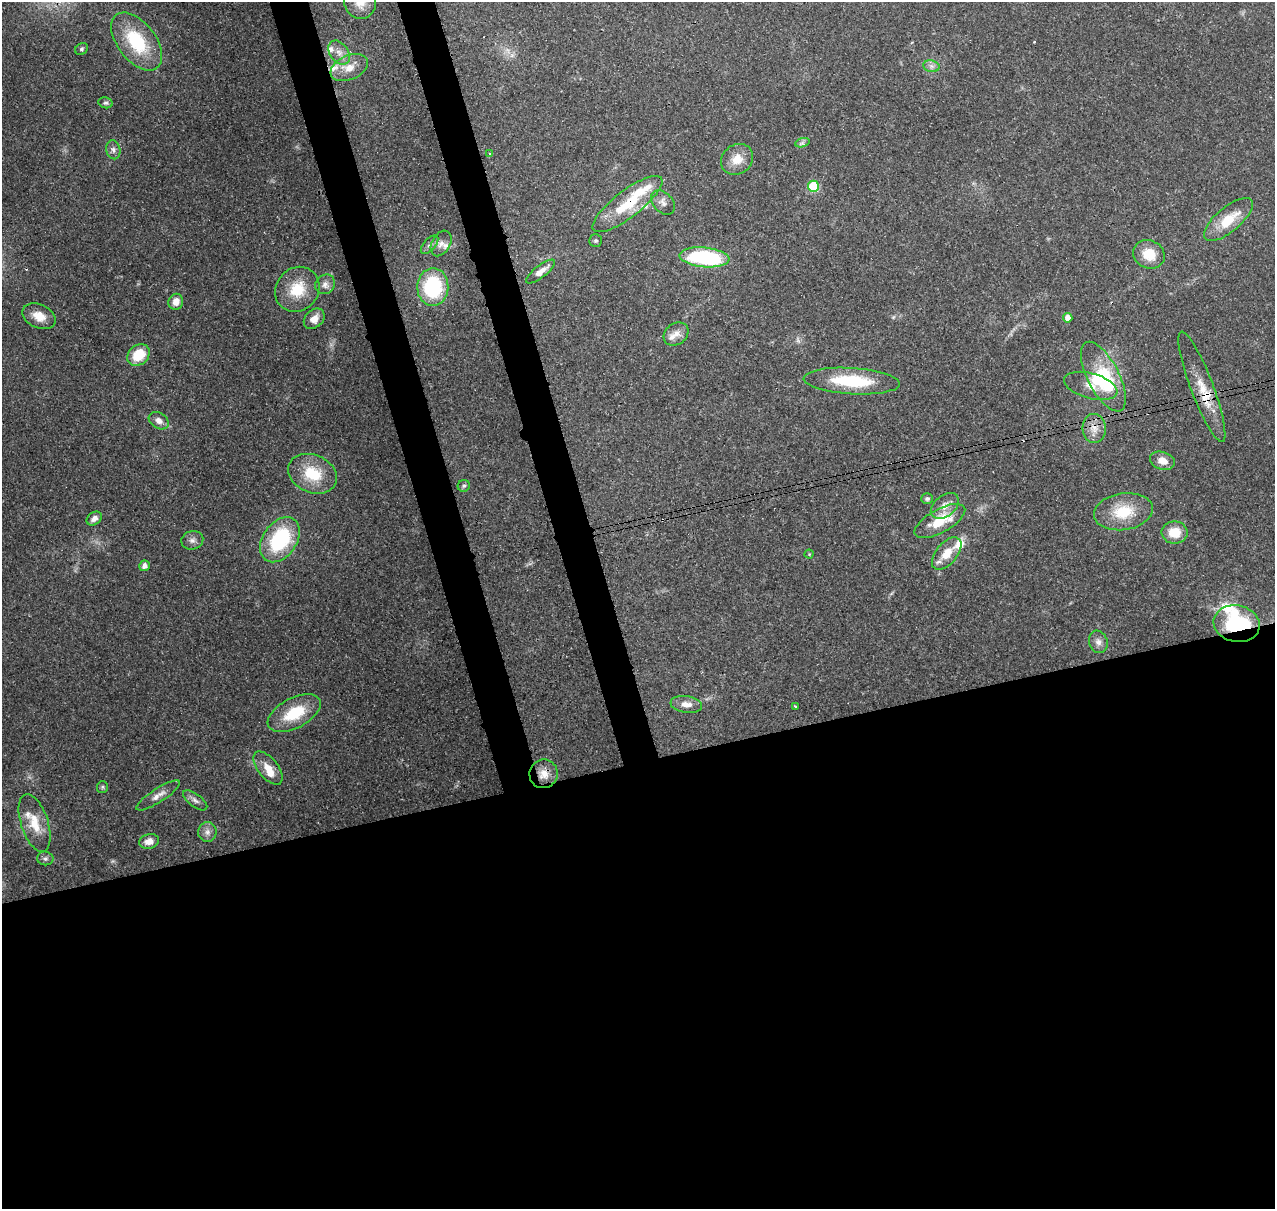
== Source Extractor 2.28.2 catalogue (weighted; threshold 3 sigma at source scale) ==
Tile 15 of 4 x 4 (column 3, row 4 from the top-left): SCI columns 2662-3934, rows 131-1337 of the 5323 x 5039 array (HDU 1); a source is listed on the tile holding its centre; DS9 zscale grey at full resolution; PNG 1277 x 1211 px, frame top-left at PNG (2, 2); each listed source drawn as its Kron ellipse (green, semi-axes under 4 px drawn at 4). Shown black and unused: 41% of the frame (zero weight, under 3 of 4 exposures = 8% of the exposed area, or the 3 px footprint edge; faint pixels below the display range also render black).
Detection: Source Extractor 2.28.2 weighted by HDU 2 'WHT'; one run over the whole footprint, this tile lists its part. Background 0.0758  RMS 0.0035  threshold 0.0156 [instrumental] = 3 sigma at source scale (4.5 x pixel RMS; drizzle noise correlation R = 1.50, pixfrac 1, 0.0396/0.0396 arcsec/px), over >= 5 px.
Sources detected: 79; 1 too faint to see at this stretch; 1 inside a brighter object's white glare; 1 cosmic-ray / hot-pixel residue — neither listed nor drawn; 12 inside a brighter listed object's ellipse — not listed separately; the other 64 listed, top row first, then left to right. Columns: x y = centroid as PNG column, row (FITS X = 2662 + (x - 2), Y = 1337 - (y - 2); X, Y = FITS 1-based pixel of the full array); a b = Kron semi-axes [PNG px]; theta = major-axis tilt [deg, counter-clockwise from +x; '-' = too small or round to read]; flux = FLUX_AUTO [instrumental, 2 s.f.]
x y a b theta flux
360 2 16 16 - 5.2
137 41 33 19 -52 21
82 49 7 5 37 0.68
339 53 13 9 -54 3.1
931 66 8 5 -12 1.2
349 68 20 12 23 6.2
106 103 7 5 -12 0.76
802 143 7 4 18 0.8
113 150 9 7 -77 1.4
490 153 3 3 - 0.5
737 159 17 14 37 5
813 186 6 5 - 19
663 202 14 9 -48 2.2
627 204 43 13 37 16
1228 219 30 12 40 9.9
596 240 6 6 - 0.69
441 243 14 9 60 2.6
429 245 11 6 48 1.3
1149 254 16 14 -26 7.1
705 257 25 10 -6 39
541 271 17 6 38 3.3
325 284 10 9 - 1.9
433 287 19 15 89 30
297 289 23 21 50 12
176 302 8 7 - 2.8
39 316 17 11 -25 4.7
1068 318 5 4 - 2.8
314 319 11 8 43 3.1
676 334 13 10 38 2.7
138 355 12 9 41 9.9
1103 377 38 15 -63 24
852 381 48 13 -3 19
1091 386 27 12 -15 5.5
1202 387 59 11 -69 8.4
159 421 11 7 -31 2.1
1094 428 14 11 -87 3.9
1162 461 12 9 -17 3.3
312 474 25 19 -23 13
464 486 6 6 - 0.77
927 499 6 5 - 0.72
945 506 16 10 39 3.2
1123 512 30 18 9 12
94 518 8 6 36 1.9
940 521 28 11 29 12
1175 532 13 11 -2 6.5
192 540 11 9 15 1.7
280 540 25 17 55 29
947 553 19 10 50 6.1
809 554 4 4 - 0.33
145 566 5 5 - 2
1237 624 23 18 -10 33
1098 642 11 9 -71 1.9
686 704 16 8 -8 3.1
795 706 3 3 - 0.36
294 713 29 15 28 14
268 768 20 10 -52 4.3
543 774 14 14 - 4.4
102 787 6 5 - 0.61
158 795 25 7 33 2.9
195 800 14 6 -37 1.5
35 823 30 13 -72 8.2
207 832 10 9 - 1.9
149 841 10 7 14 3.2
45 858 8 7 - 0.94
Overlapping masked pixels (flux is a lower limit): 4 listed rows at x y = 627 204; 1202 387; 1237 624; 543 774
Isophote crosses this tile's border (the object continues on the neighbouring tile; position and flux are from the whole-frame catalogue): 1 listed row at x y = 360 2